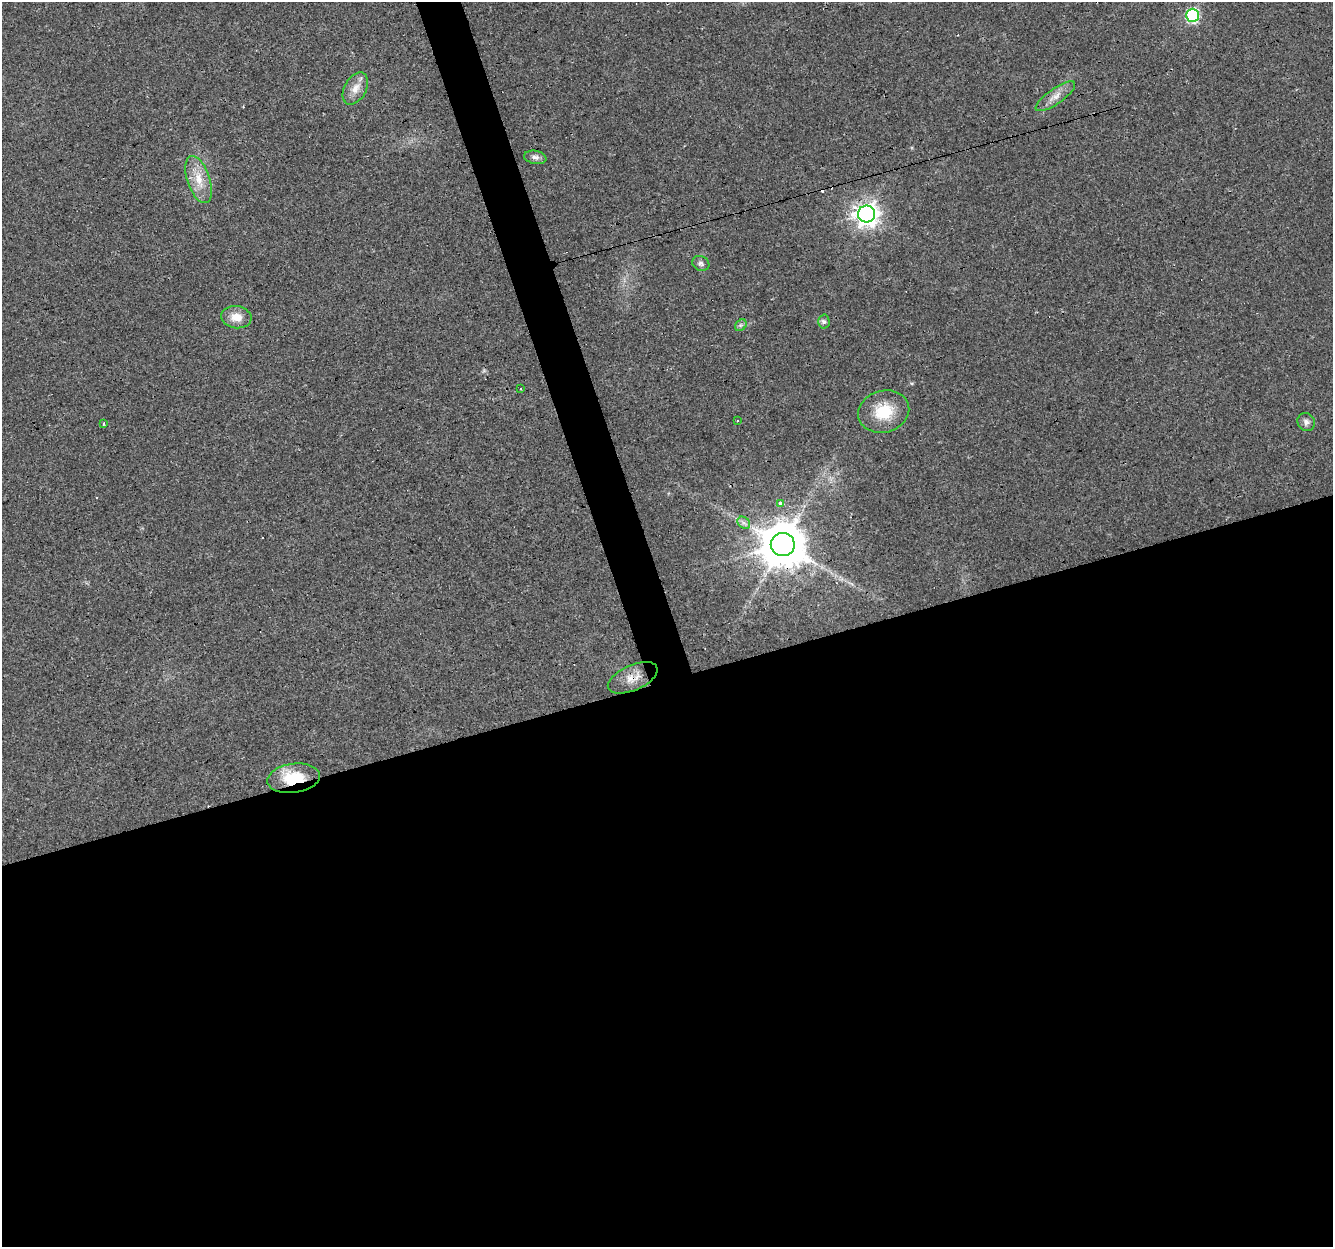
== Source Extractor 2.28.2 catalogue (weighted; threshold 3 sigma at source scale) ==
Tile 15 of 4 x 4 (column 3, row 4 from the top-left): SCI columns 2664-3994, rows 57-1301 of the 5326 x 5145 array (HDU 1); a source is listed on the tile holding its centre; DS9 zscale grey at full resolution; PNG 1335 x 1249 px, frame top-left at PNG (2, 2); each listed source drawn as its Kron ellipse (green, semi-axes under 4 px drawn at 4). Shown black and unused: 47% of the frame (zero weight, under 3 of 4 exposures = <1% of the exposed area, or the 3 px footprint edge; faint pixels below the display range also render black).
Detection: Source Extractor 2.28.2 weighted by HDU 2 'WHT'; one run over the whole footprint, this tile lists its part. Background 0.0435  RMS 0.0038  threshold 0.0171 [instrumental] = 3 sigma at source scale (4.5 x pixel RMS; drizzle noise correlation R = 1.50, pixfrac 1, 0.0396/0.0396 arcsec/px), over >= 5 px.
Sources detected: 26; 6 cosmic-ray / hot-pixel residue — neither listed nor drawn; the other 20 listed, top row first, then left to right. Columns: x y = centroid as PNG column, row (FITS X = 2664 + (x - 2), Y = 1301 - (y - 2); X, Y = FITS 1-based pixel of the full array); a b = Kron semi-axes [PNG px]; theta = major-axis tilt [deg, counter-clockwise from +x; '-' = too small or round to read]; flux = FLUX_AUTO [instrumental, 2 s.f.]
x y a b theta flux
1192 15 6 6 - 46
355 88 17 11 60 4.2
1055 96 23 7 35 3.6
535 157 11 6 -10 1.7
199 180 24 11 -71 7.2
866 214 8 8 - 290
701 263 9 7 -29 1.1
236 317 15 11 -7 5
824 322 7 5 -88 0.98
741 325 6 5 - 0.83
520 389 4 2 - 0.41
884 412 26 21 15 12
737 421 3 2 - 0.43
1306 422 9 8 - 1.5
104 424 3 3 - 0.81
781 503 3 3 - 17
744 523 7 5 -43 1.2
783 545 12 11 - 1700
633 678 26 12 24 5.2
294 778 26 14 8 14
Overlapping masked pixels (flux is a lower limit): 4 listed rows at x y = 866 214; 783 545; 633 678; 294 778